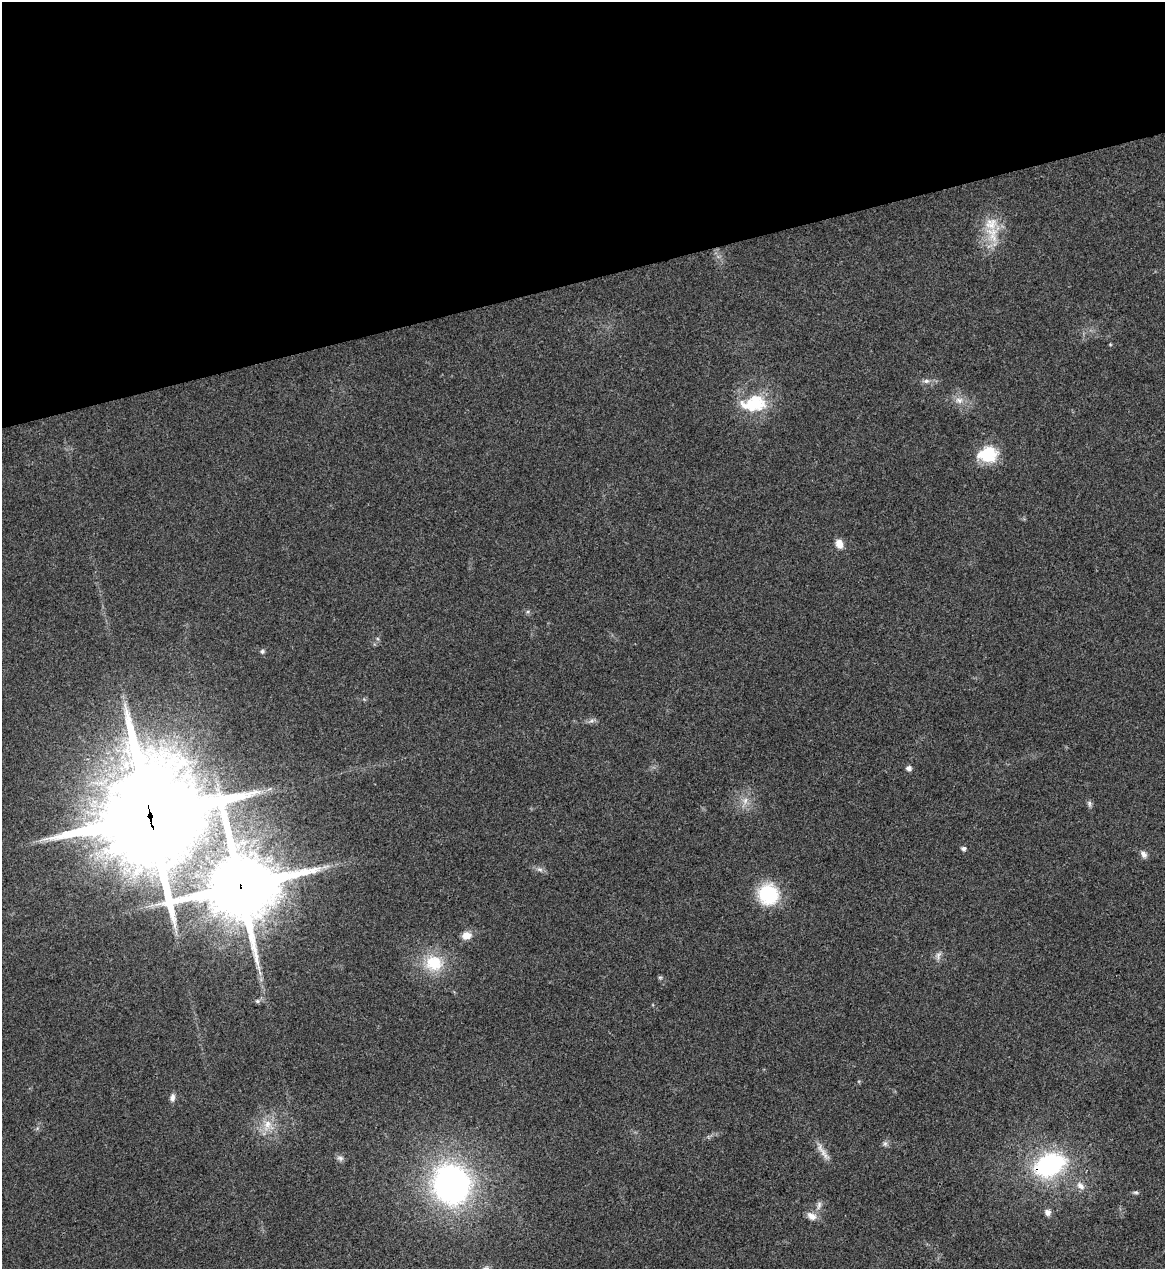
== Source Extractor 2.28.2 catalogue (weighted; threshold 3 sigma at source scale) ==
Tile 3 of 4 x 4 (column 3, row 1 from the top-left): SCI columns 2470-3632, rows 3804-5070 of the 5055 x 5071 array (HDU 1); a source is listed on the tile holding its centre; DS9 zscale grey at full resolution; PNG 1167 x 1271 px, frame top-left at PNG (2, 2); no overlay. Shown black and unused: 22% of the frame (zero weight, under 3 of 4 exposures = <1% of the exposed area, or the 3 px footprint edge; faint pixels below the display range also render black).
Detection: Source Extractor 2.28.2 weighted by HDU 2 'WHT'; one run over the whole footprint, this tile lists its part. Background 0.0197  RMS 0.0042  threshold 0.0189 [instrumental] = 3 sigma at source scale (4.5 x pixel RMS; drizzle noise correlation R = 1.50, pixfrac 1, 0.05/0.05 arcsec/px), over >= 5 px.
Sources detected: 38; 1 inside a brighter listed object's ellipse — not listed separately; the other 37 listed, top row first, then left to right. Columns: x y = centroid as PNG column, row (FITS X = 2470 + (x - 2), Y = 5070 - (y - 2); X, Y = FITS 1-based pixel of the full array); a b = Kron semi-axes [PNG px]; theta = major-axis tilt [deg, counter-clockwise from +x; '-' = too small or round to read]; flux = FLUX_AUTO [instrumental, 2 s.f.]
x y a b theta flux
992 234 31 19 -82 14
1110 344 5 3 - 0.38
926 381 10 6 9 1.6
959 400 11 9 -18 3.2
754 404 36 21 7 21
988 454 23 18 9 16
839 544 10 8 -73 3.9
528 611 6 4 19 0.64
262 651 6 5 - 0.88
591 721 7 5 41 1.1
909 768 5 5 - 1.9
745 801 12 8 86 3.3
1089 804 10 5 -79 1.2
150 815 34 33 - 9200
964 849 5 4 - 1.4
1144 854 10 7 -55 1.9
540 869 10 6 -22 1.6
240 886 23 20 10 4000
768 894 22 21 - 26
466 936 10 8 11 4.4
938 956 13 7 76 2
434 963 27 23 -7 17
260 973 8 4 -46 1
660 977 6 4 0 0.65
257 1001 7 6 - 1.1
172 1098 10 6 84 1.8
267 1125 20 13 72 7.5
885 1144 8 7 - 1.3
824 1153 30 7 -55 3.9
340 1158 10 7 -18 1.5
1049 1165 21 14 24 82
451 1184 27 24 -67 180
1080 1186 13 9 -42 3.1
1136 1192 9 4 -8 0.83
819 1205 13 6 82 1.9
1048 1212 9 8 - 1.9
812 1216 13 9 -26 3.4
Overlapping masked pixels (flux is a lower limit): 3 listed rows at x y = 150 815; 240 886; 1049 1165